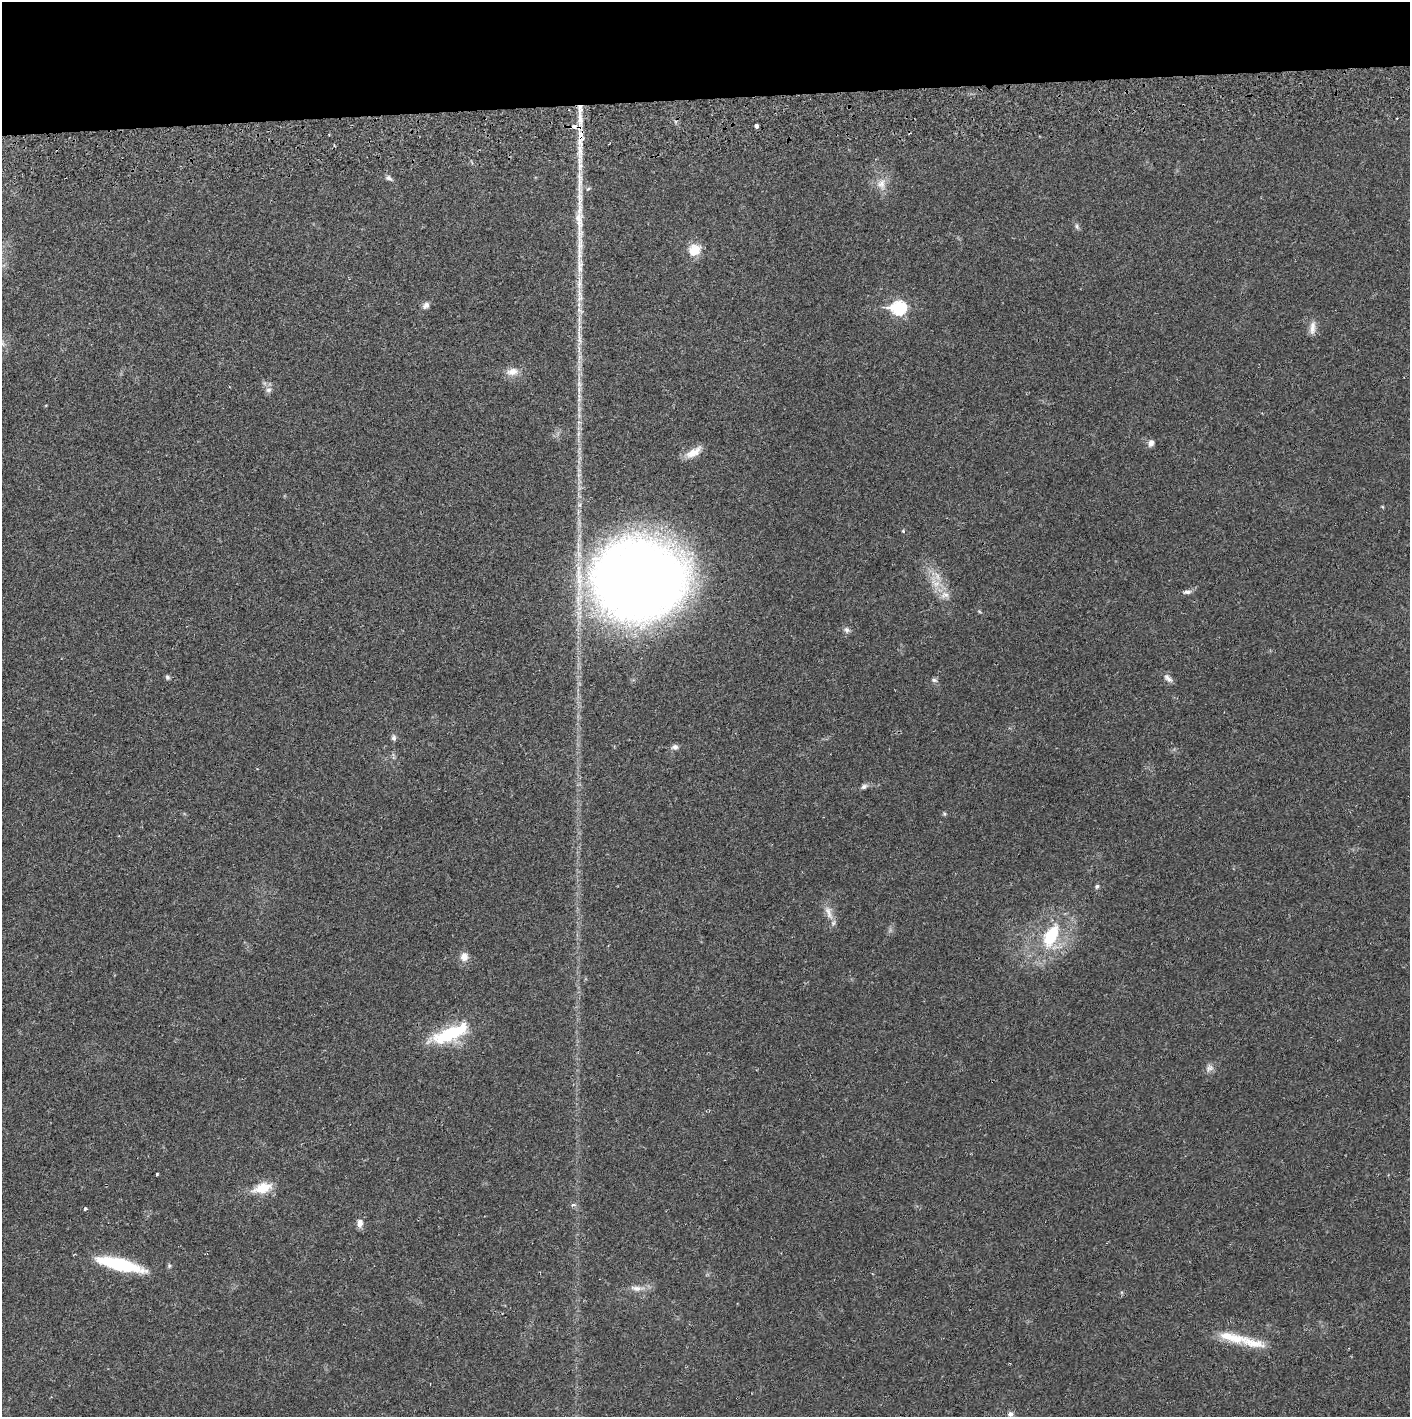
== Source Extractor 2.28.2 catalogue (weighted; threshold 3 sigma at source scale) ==
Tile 2 of 3 x 3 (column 2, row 1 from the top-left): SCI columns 1411-2818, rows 2885-4299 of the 4232 x 4358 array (HDU 1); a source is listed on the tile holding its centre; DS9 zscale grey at full resolution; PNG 1412 x 1419 px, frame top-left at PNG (2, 2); no overlay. Shown black and unused: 7% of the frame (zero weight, under 2 of 3 exposures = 3% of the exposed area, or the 3 px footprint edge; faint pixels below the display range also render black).
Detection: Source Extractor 2.28.2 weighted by HDU 2 'WHT'; one run over the whole footprint, this tile lists its part. Background 0.0215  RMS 0.0035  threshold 0.0156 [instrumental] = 3 sigma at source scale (4.5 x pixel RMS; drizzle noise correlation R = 1.50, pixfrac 1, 0.05/0.05 arcsec/px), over >= 5 px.
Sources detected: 55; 1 inside a brighter object's white glare — not listed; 7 inside a brighter listed object's ellipse — not listed separately; the other 47 listed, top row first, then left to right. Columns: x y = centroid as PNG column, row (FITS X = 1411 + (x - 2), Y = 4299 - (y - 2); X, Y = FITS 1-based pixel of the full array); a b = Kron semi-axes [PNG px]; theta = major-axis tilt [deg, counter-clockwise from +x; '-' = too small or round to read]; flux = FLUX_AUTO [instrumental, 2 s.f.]
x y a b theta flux
756 126 4 4 - 2.8
580 138 34 8 87 7.7
389 178 9 6 -30 1
881 184 16 12 87 3.8
579 220 73 10 90 16
1077 226 8 5 -64 0.8
694 250 15 13 32 5.6
580 298 12 7 53 1.8
426 305 10 7 43 1.3
898 308 8 7 - 47
579 310 11 4 -40 1.1
1312 328 18 7 85 2.3
579 338 27 5 -85 3.7
2 344 8 6 -54 1.1
512 372 17 10 11 3.2
579 384 9 6 -70 1.3
268 390 8 6 28 1.2
1151 443 9 7 70 1.4
694 452 22 9 32 4.1
903 531 4 3 - 0.36
637 579 63 54 2 520
936 583 15 10 -25 4.1
1187 592 11 6 4 1.2
945 595 12 9 -5 2.4
847 630 8 6 -43 1.1
167 677 7 5 -65 0.7
1168 678 14 7 -44 1.6
934 680 8 5 -10 0.83
394 738 7 6 - 0.9
675 747 8 7 - 1.2
864 787 8 6 24 1
944 814 6 4 -89 0.44
1097 886 6 5 - 0.68
829 913 23 7 -71 3.2
1051 935 33 17 63 18
464 957 11 9 -87 2.5
453 1032 38 18 15 18
1209 1068 11 9 25 1.6
157 1174 3 3 - 0.46
262 1188 26 13 15 7.1
573 1205 7 4 16 0.79
85 1209 3 3 - 0.99
360 1223 11 7 86 1.9
119 1264 51 12 -14 23
636 1288 17 7 -7 2.4
1251 1342 49 12 -16 9.3
1010 1414 8 8 - 1.2
Overlapping masked pixels (flux is a lower limit): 1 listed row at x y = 580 138
Isophote crosses this tile's border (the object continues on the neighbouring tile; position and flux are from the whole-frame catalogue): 1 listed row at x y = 2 344